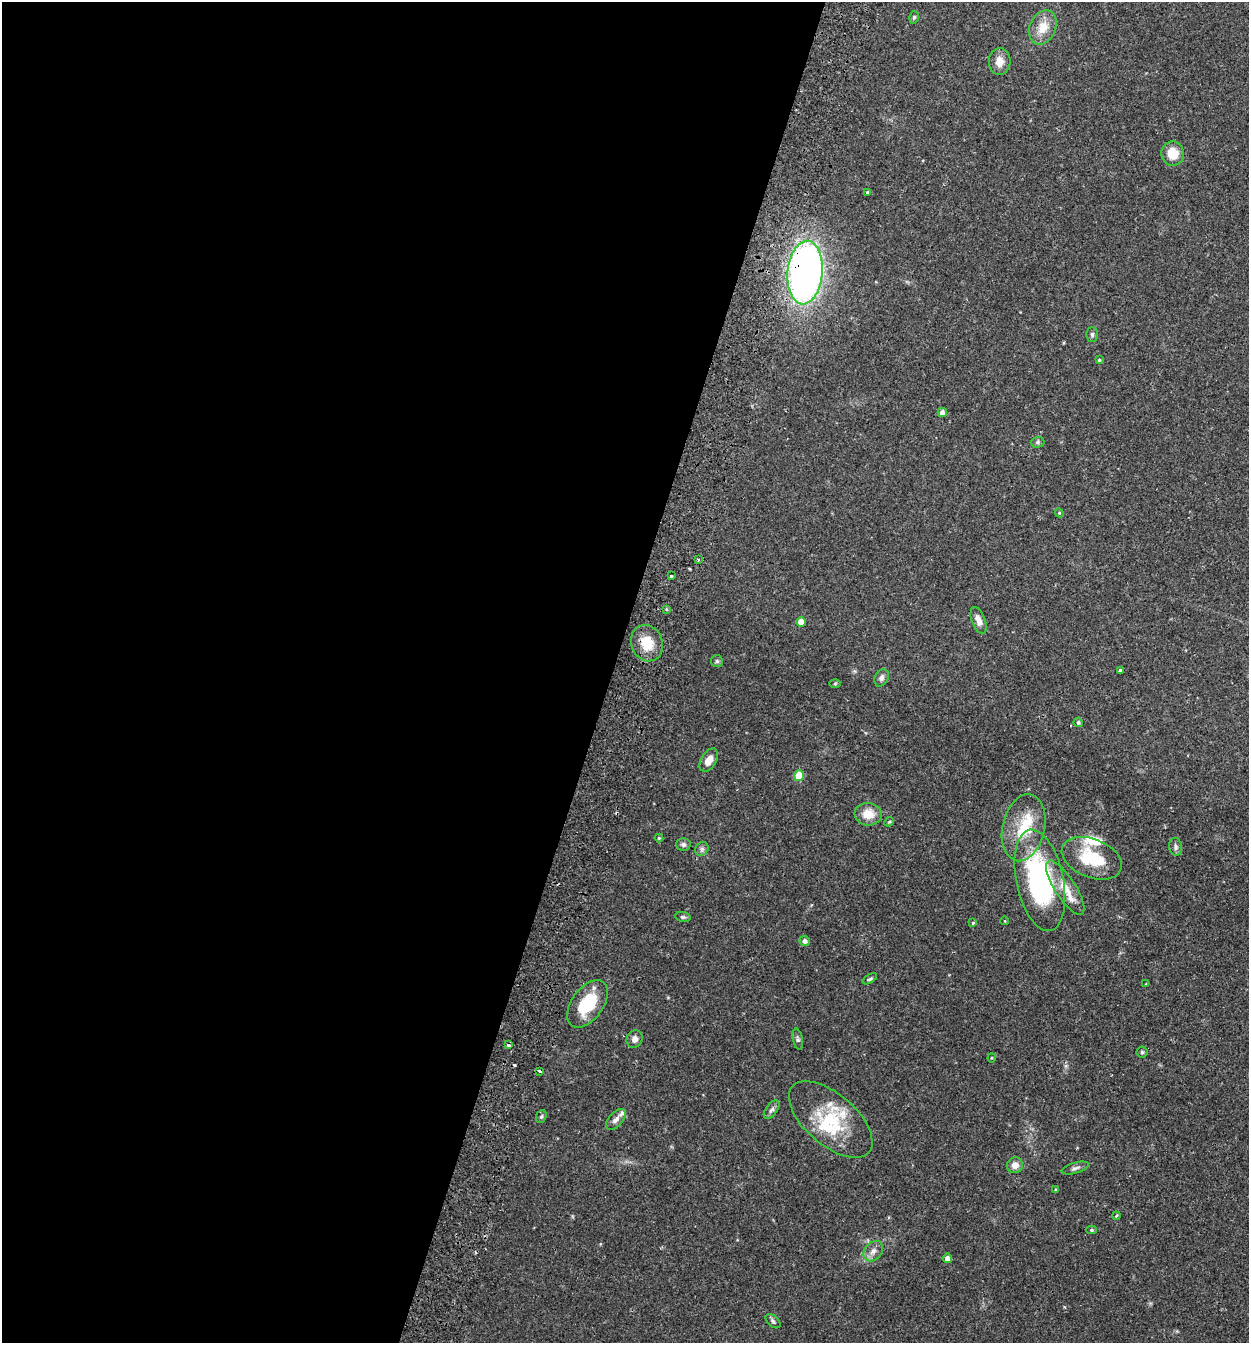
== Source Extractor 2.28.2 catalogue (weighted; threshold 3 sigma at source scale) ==
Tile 5 of 4 x 4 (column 1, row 2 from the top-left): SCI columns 191-1437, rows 2712-4052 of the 5497 x 5417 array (HDU 1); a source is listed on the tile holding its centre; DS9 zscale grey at full resolution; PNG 1251 x 1345 px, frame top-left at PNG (2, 2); each listed source drawn as its Kron ellipse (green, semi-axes under 4 px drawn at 4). Shown black and unused: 49% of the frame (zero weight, under 2 of 3 exposures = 3% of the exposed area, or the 3 px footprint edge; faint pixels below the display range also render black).
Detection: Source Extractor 2.28.2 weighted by HDU 2 'WHT'; one run over the whole footprint, this tile lists its part. Background 0.0653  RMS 0.0051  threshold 0.023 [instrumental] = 3 sigma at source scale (4.5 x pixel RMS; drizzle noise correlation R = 1.50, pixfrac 1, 0.05/0.05 arcsec/px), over >= 5 px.
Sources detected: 67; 1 cosmic-ray / hot-pixel residue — neither listed nor drawn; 7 inside a brighter listed object's ellipse — not listed separately; the other 59 listed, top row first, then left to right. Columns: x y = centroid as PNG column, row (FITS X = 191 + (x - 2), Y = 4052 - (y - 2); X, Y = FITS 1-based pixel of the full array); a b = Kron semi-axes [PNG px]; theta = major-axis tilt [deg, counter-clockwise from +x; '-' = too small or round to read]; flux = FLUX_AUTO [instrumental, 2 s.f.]
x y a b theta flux
914 17 6 4 73 0.8
1043 27 18 13 66 8.5
1000 61 13 11 86 4.7
1173 154 12 11 - 8.9
867 192 4 3 - 0.53
805 273 32 17 85 250
1092 335 7 5 90 1.1
1099 360 3 3 - 0.59
942 413 4 4 - 2.6
1038 442 7 5 2 0.99
1059 513 4 4 - 0.53
698 560 3 3 - 0.66
671 576 3 3 - 2.2
666 609 4 3 - 0.58
979 620 14 6 -69 3.5
801 622 5 4 - 4.5
647 643 18 15 -68 12
717 661 6 6 - 1.1
1120 671 4 3 - 4.4
882 678 9 6 65 1.8
835 684 5 3 - 0.5
1078 722 5 4 - 1
709 760 13 7 58 4.4
799 775 5 5 - 12
868 814 13 11 -6 7.5
889 822 5 4 - 0.6
1024 828 34 21 77 20
659 838 4 4 - 0.6
683 844 7 6 - 1.4
1176 847 9 6 -82 1.6
702 849 7 6 - 1.4
1092 858 31 19 -22 24
1040 880 51 23 -78 89
1065 888 31 10 -57 9.5
683 917 8 5 -9 1
1005 921 4 3 - 0.35
973 923 4 4 - 0.74
805 941 5 5 - 1.9
870 979 8 4 31 0.86
1146 984 3 3 - 1.2
587 1004 27 15 54 21
635 1039 9 7 64 2.7
798 1039 10 5 -79 1.3
509 1045 4 3 - 3.4
1142 1052 5 5 - 0.86
992 1058 4 4 - 0.54
540 1071 3 2 - 1.5
772 1110 11 5 54 1.7
541 1116 6 5 - 0.82
831 1119 51 25 -41 29
616 1120 12 7 48 2.5
1015 1165 8 7 - 3.7
1075 1168 14 5 16 1.7
1055 1190 4 3 - 0.55
1116 1216 4 3 - 0.52
1092 1230 5 4 - 0.82
873 1251 11 8 51 3
947 1258 5 4 - 2.2
773 1321 9 5 -43 1.3
Overlapping masked pixels (flux is a lower limit): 2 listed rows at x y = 805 273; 509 1045